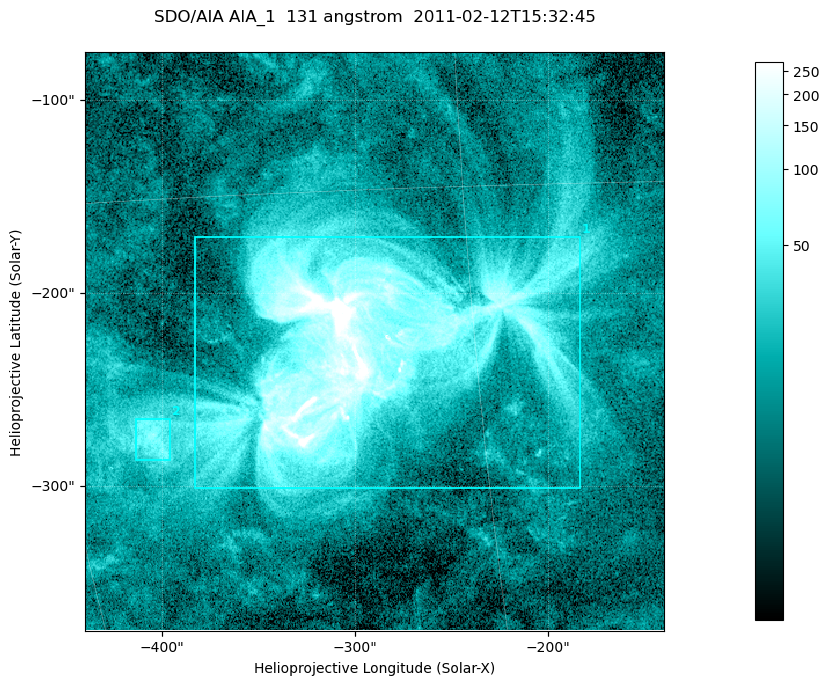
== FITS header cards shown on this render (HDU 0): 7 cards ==
TELESCOP= 'SDO/AIA '
INSTRUME= 'AIA_1   '
WAVELNTH=                  131
WAVEUNIT= 'angstrom'
DATE-OBS= '2011-02-12T15:32:45.62'
CTYPE1  = 'HPLN-TAN'
CTYPE2  = 'HPLT-TAN'

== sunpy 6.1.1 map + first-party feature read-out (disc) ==
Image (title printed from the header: SDO/AIA AIA_1  131 angstrom  2011-02-12T15:32:45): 500 x 500 px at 0.6 arcsec/px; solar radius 972 arcsec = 1620 px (partial field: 3.0% of the solar disc is inside the frame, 100% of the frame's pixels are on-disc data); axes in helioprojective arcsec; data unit not stated in the header (colour bar unlabelled)
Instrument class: DISC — disc imager (sunpy class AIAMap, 131 A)
Bright regions (active regions / flare kernels): reference = the on-disc median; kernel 5 px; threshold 5 sigma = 36.2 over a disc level ~12.8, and >= 1.15x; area >= 250 px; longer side >= 6 px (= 3.6 arcsec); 2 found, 2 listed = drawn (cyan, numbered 1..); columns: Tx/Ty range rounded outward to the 2 arcsec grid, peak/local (2 s.f.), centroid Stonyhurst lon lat
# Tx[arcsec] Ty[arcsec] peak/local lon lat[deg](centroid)
1 -384..-182 -302..-170 35 -19 -20
2 -414..-396 -288..-264 6.6 -27 -22